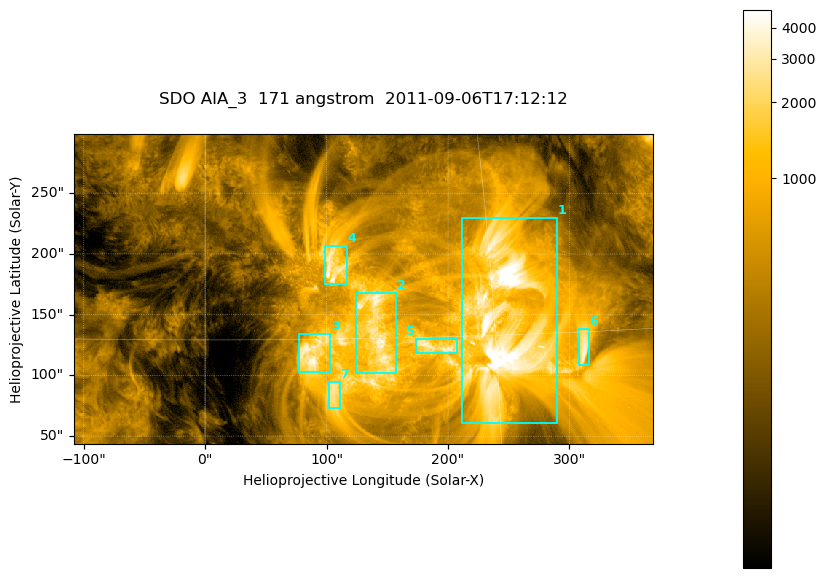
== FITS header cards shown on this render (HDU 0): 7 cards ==
TELESCOP= 'SDO     '           /
INSTRUME= 'AIA_3   '           /
WAVELNTH=                  171 /
WAVEUNIT= 'angstrom'           /
DATE-OBS= '2011-09-06T17:12:12.34' /
CTYPE1  = 'HPLN-TAN'           /
CTYPE2  = 'HPLT-TAN'           /

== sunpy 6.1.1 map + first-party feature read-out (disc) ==
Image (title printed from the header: SDO AIA_3  171 angstrom  2011-09-06T17:12:12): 795 x 425 px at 0.599 arcsec/px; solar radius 952 arcsec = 1588 px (partial field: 4.3% of the solar disc is inside the frame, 100% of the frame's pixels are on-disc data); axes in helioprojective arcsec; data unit not stated in the header (colour bar unlabelled)
Pointing: header CRPIX1/2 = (2050.96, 2049.84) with CRVAL1/2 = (0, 0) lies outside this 795 x 425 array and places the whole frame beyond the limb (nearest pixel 1.29 R_sun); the SolarSoft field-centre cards XCEN/YCEN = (130.1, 171.2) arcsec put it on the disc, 1696 arcsec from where CRPIX/CRVAL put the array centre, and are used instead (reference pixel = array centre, CRVAL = XCEN/YCEN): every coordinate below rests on XCEN/YCEN
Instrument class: DISC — disc imager (sunpy class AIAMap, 171 A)
Bright regions (active regions / flare kernels): reference = the on-disc median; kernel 7 px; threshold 5 sigma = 1591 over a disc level ~356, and >= 1.15x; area >= 337 px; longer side >= 5 px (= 3 arcsec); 7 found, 7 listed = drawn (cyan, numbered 1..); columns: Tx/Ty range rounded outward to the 2 arcsec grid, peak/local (2 s.f.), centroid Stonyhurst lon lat
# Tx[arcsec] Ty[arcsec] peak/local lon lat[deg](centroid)
1 210..290 60..230 17 +16 +16
2 124..158 102..168 10 +9 +15
3 76..104 102..134 12 +5 +14
4 98..118 174..208 9.9 +7 +19
5 172..208 118..130 9 +12 +15
6 308..316 108..138 9.3 +20 +14
7 100..112 72..96 7.6 +6 +12